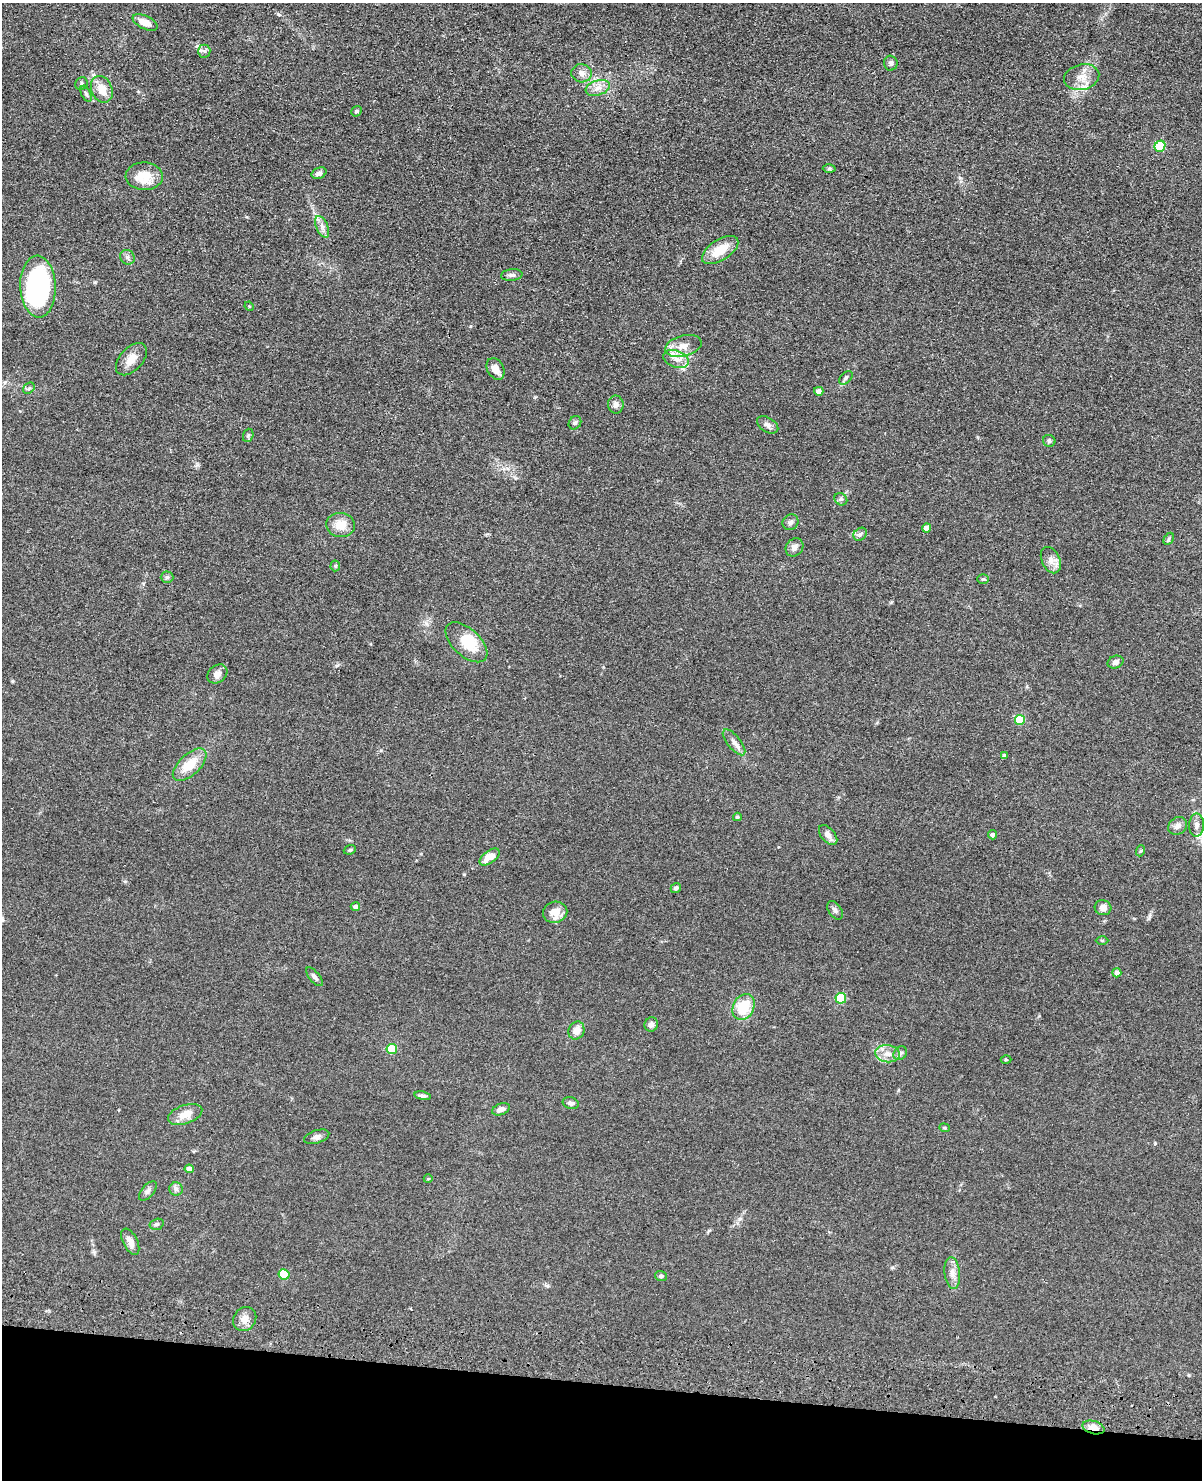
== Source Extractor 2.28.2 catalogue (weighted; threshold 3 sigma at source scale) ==
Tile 11 of 4 x 3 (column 3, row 3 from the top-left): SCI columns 2431-3630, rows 349-1826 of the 4860 x 5015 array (HDU 1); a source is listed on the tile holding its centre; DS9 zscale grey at full resolution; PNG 1204 x 1482 px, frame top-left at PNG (2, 3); each listed source drawn as its Kron ellipse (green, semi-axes under 4 px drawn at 4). Shown black and unused: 7% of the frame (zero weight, under 3 of 4 exposures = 6% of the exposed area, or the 3 px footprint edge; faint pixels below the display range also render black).
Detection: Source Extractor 2.28.2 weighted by HDU 2 'WHT'; one run over the whole footprint, this tile lists its part. Background 0.0673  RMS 0.0078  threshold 0.0353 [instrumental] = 3 sigma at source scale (4.5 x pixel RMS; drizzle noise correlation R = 1.50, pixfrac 1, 0.05/0.05 arcsec/px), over >= 5 px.
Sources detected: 95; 2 inside a brighter object's white glare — neither listed nor drawn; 2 inside a brighter listed object's ellipse — not listed separately; the other 91 listed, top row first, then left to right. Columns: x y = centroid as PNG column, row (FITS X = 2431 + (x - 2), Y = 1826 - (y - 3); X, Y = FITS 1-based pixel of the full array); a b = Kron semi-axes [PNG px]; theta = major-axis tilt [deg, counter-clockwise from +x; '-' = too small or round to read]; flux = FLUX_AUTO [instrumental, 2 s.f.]
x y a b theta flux
145 22 13 6 -26 8
204 51 6 6 - 2.1
891 63 7 6 - 2.3
582 73 10 9 - 4.8
1082 77 18 12 14 9.5
81 84 6 6 - 1.6
598 88 12 7 19 5.5
102 89 14 10 -67 10
86 94 8 4 -64 1.6
356 111 5 5 - 1.9
1160 146 6 5 - 38
829 169 6 4 1 1.1
319 173 8 5 24 2.9
144 176 18 14 -2 18
322 227 11 6 -66 3.6
720 250 20 10 33 16
127 257 8 7 - 2.3
512 275 11 6 6 2.3
38 287 31 17 -88 110
249 306 5 4 - 0.7
683 346 18 10 15 9.1
131 359 19 11 47 9
676 359 13 8 -21 6.6
496 369 11 8 -61 7
846 378 8 5 45 1.7
29 388 6 5 - 1.6
819 391 4 4 - 5.3
616 404 9 8 - 3.4
575 423 7 6 - 1.7
768 425 12 7 -32 3.2
248 435 7 5 69 1.3
1049 441 6 6 - 1.8
841 499 7 5 -43 1.7
790 522 8 7 - 2.4
340 525 14 12 -8 11
927 528 4 4 - 7.8
860 534 7 5 44 1.9
1169 539 6 4 61 1.2
794 547 10 8 47 4
1051 560 14 9 -65 5.4
335 566 5 5 - 1.1
167 577 6 5 - 1.6
983 579 6 5 - 1.1
466 642 25 13 -43 21
1116 662 8 6 24 2.8
217 674 11 8 39 4.7
1020 720 5 5 - 27
734 742 16 6 -50 4.1
1004 755 4 3 - 1.4
190 765 21 10 43 17
737 817 4 3 - 1.3
1196 825 11 7 87 3.6
1178 826 10 8 36 4.1
828 835 12 6 -50 5
992 835 4 4 - 2.6
350 850 6 4 20 1
1140 851 5 3 - 0.83
490 857 11 6 35 11
676 888 5 4 - 1.6
355 907 5 4 - 3.1
1103 908 8 7 - 4.3
835 910 10 6 -56 2.3
555 912 12 10 12 10
1102 940 6 4 -1 0.97
1117 973 4 4 - 4.3
314 977 11 5 -50 2.6
841 998 5 5 - 48
744 1007 13 10 63 23
651 1024 7 6 - 3.4
576 1031 9 8 - 6.3
392 1049 5 5 - 34
900 1053 7 6 - 2
888 1054 12 8 -7 6.9
1006 1060 5 3 - 0.65
422 1096 8 4 -10 2.1
571 1103 8 5 -15 2.7
501 1109 9 5 21 4.5
185 1114 18 9 19 10
944 1128 5 4 - 0.98
317 1137 13 6 17 3
189 1169 4 4 - 5.2
428 1179 4 3 - 0.67
176 1189 7 6 - 2.3
148 1191 12 6 49 2.6
157 1224 7 5 15 1.7
130 1242 14 7 -64 5.1
952 1273 16 7 -84 5.3
284 1274 5 5 - 31
661 1276 6 5 - 1.6
245 1319 13 11 51 5.9
1093 1427 11 6 -15 7.3
Overlapping masked pixels (flux is a lower limit): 1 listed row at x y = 1093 1427
Unlisted compact peaks at least as high as the median listed source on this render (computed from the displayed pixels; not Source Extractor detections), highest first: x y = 278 14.